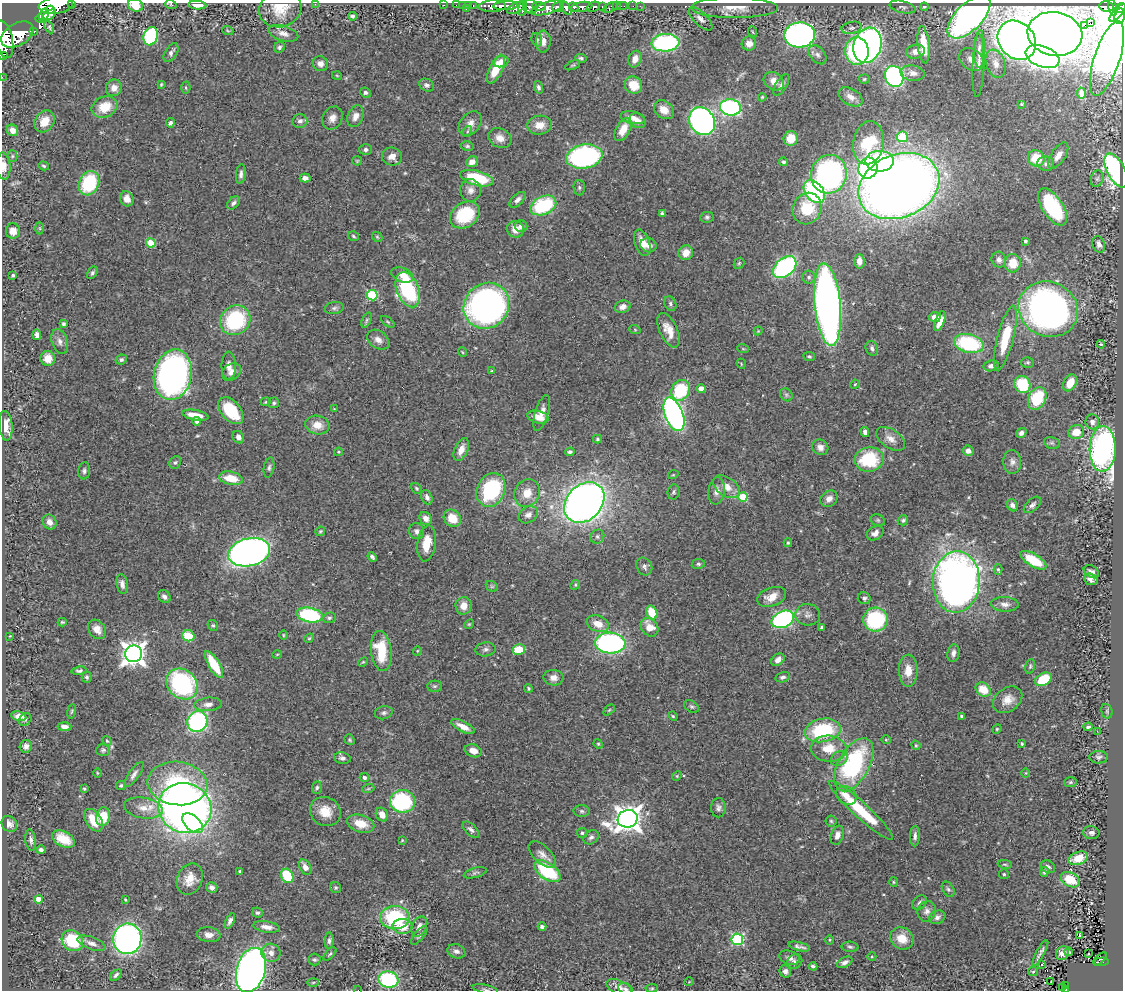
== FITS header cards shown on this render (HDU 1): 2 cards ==
NAXIS1  =                 1121
NAXIS2  =                  988

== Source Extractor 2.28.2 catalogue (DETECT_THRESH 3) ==
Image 1121 x 988 px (HDU 1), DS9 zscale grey, 1 PNG px = 1 image px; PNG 1125 x 992 px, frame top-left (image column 1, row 988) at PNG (2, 3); each listed source drawn as its Kron ellipse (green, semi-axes under 4 px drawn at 4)
Background 0.629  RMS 0.031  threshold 0.0915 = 3 sigma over >= 5 px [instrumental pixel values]
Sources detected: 477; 2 with non-positive FLUX_AUTO (blend fragments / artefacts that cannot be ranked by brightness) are neither listed nor drawn; the other 475 listed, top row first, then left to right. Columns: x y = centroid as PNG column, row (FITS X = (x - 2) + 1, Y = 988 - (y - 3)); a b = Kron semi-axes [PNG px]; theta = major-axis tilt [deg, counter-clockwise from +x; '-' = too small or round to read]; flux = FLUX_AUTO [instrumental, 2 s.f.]
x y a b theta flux
71 4 3 2 - 35
315 4 2 2 - 5.2
56 5 17 8 8 1600
135 5 8 6 -19 33
171 5 6 3 -20 2
197 5 9 4 -4 14
444 5 2 2 - 6.5
456 5 2 2 - 5.7
462 5 2 2 - 7.4
473 5 3 2 - 18
469 6 4 3 - 30
492 6 14 5 2 710
505 6 12 4 3 780
530 6 7 6 - 340
539 6 7 3 -5 210
616 6 2 2 - 3.4
622 6 6 2 0 10
633 6 2 2 - 3.9
640 6 3 2 - 2.8
1107 6 7 5 -6 170
558 7 6 4 4 580
574 7 5 3 - 320
582 7 11 5 9 730
594 7 6 5 - 240
602 7 3 3 - 64
610 7 7 4 30 47
903 7 13 6 -13 6.9
924 7 4 3 - 2.4
516 8 10 5 27 400
523 8 8 3 79 270
547 8 16 6 17 680
566 8 8 4 -52 390
734 8 43 10 0 39
1113 8 8 4 -76 250
1121 8 6 4 26 400
280 9 21 18 20 42
466 9 3 3 - 33
50 10 4 3 - 340
1118 13 11 4 47 400
44 15 7 4 63 430
49 15 8 4 35 330
353 16 4 3 - 4.9
1120 16 8 5 80 370
969 17 27 13 45 650
40 19 4 3 - 180
700 19 15 6 -44 11
1090 23 2 2 - 1200
1084 26 4 3 - 30
49 27 6 4 -62 3.1
852 28 10 6 12 7
34 31 3 3 - 63
228 31 5 3 - 1.9
753 32 5 3 - 1.9
283 33 15 7 -17 13
17 34 17 11 31 3200
1055 34 27 22 -10 1800
800 35 15 12 4 810
151 36 9 7 71 240
4 39 19 8 -78 2700
537 40 7 5 -72 4
1017 40 21 17 -47 1000
543 42 11 7 87 12
665 43 14 8 4 270
749 44 7 7 - 16
867 45 18 14 71 910
923 45 19 6 -84 44
279 47 6 5 - 4.3
857 51 14 11 -85 230
915 51 9 7 16 13
979 51 17 5 -88 9.8
171 53 10 6 59 7.2
3 55 3 3 - 55
817 55 11 7 -48 9.2
1043 57 17 10 -21 720
581 58 6 4 -6 3.8
1107 58 39 12 72 700
635 59 8 6 68 17
972 60 13 10 -37 20
501 62 7 5 20 9.9
979 63 33 6 87 17
320 64 8 7 - 11
996 64 14 9 -71 18
573 65 8 4 26 3
496 69 16 6 64 51
913 73 12 7 -7 12
337 76 5 3 - 1.7
894 76 11 9 -67 480
2 77 3 2 - 5.9
864 79 5 4 - 2.8
774 81 11 8 -34 19
161 84 4 3 - 2.5
426 85 8 6 -29 6
633 85 9 8 - 44
781 85 12 5 59 7.8
538 87 6 4 -73 5.2
114 88 8 8 - 15
186 88 6 4 -88 3
365 92 5 5 - 4.5
1081 93 5 3 - 5.3
762 97 4 3 - 2.2
850 97 13 8 -31 16
1021 104 4 3 - 2
105 107 13 10 23 47
730 107 10 8 -7 350
664 110 11 8 -39 24
355 116 11 7 68 15
332 118 12 9 57 13
633 118 12 6 -11 13
45 121 12 9 54 32
300 121 7 7 - 7.5
637 121 8 7 - 14
702 121 14 12 -59 890
170 123 5 4 - 4.5
470 123 14 9 50 14
539 125 12 9 6 24
623 129 13 7 60 32
12 130 6 5 - 14
468 131 5 3 - 2.2
902 137 5 5 - 140
500 138 12 9 -27 18
791 138 7 7 - 27
868 143 22 15 81 100
467 146 6 5 - 3.7
366 149 6 5 - 5.9
12 156 5 5 - 3.4
392 156 10 9 - 15
584 156 18 12 10 380
1058 156 15 7 57 18
1036 158 8 8 - 55
357 161 5 4 - 2.1
879 161 14 10 0 140
472 162 6 5 - 15
783 162 4 4 - 3.4
1046 164 8 7 - 8.3
4 166 13 7 -86 17
44 166 5 4 - 3.1
868 168 10 9 - 300
1116 170 18 9 -63 610
241 174 10 5 83 6.9
829 174 19 18 - 540
305 178 5 4 - 9.3
477 178 17 7 -14 120
1097 179 8 6 74 6
89 183 12 10 67 130
899 186 42 31 22 3100
579 188 8 6 -88 4.3
470 190 11 10 - 14
814 191 13 9 -51 270
127 199 7 6 - 17
517 200 10 5 45 7.8
233 203 7 5 43 6
543 205 14 9 25 150
1052 207 21 10 -56 180
807 209 16 14 68 69
662 214 4 3 - 4.3
465 215 16 12 33 110
707 217 7 5 11 4.1
521 226 6 6 - 7.7
40 228 6 4 -88 3
515 229 8 8 - 22
13 231 7 7 - 20
353 236 6 4 -35 3.2
377 237 6 4 -45 2.9
1025 241 3 3 - 4.8
151 243 5 4 - 66
642 243 13 7 -71 24
1099 244 8 6 -71 9.8
648 245 8 7 - 12
686 253 7 7 - 22
999 260 8 7 - 8
859 261 7 5 -89 15
739 263 6 5 - 2.9
1013 263 9 8 - 34
785 267 13 9 40 300
92 273 7 4 59 4.4
13 275 3 3 - 4
402 275 11 7 -20 21
809 277 6 6 - 5.2
408 290 18 11 -69 210
372 295 5 5 - 150
670 303 7 5 -64 5.2
828 304 41 13 -84 1700
486 306 24 22 47 810
623 307 8 6 17 10
334 308 9 6 11 6
1048 309 30 27 -26 810
935 317 6 5 - 14
235 320 16 14 39 180
367 320 8 4 68 4
940 321 10 4 71 22
388 322 8 4 -36 2.7
63 324 4 4 - 3.7
635 330 6 3 -20 2.1
668 330 18 9 -65 27
758 331 4 4 - 2
37 335 5 4 - 10
1005 338 33 8 76 73
378 340 12 8 -34 14
60 342 13 8 -72 11
969 343 15 9 -13 170
1101 344 4 3 - 2
872 348 7 6 - 6.5
743 349 6 3 -19 2.3
462 352 5 3 - 1.8
809 356 6 4 -10 3.4
48 358 7 7 - 23
121 360 6 5 - 4.6
1028 362 6 5 - 3.6
741 364 5 4 - 2.1
229 366 14 7 -90 13
991 366 7 5 8 8.9
491 371 3 3 - 2
231 372 10 7 36 13
173 375 25 19 77 770
1070 383 9 6 61 28
855 384 5 3 - 2.1
1022 384 9 7 -62 92
701 389 4 4 - 25
681 390 11 9 63 120
786 395 7 5 -47 4.4
1037 398 12 8 63 87
266 402 5 4 - 2.6
274 403 5 5 - 3.4
334 409 3 3 - 1.6
231 411 16 9 -49 89
542 413 19 6 73 16
674 414 17 9 -69 640
195 415 13 5 -11 31
538 417 11 6 -14 21
197 421 4 4 - 5.7
1092 422 7 7 - 7.3
317 425 12 9 -9 22
6 426 15 6 -86 25
865 432 5 4 - 7.5
1076 432 8 7 - 27
1021 433 5 4 - 7.6
238 437 6 5 - 9.6
597 439 4 3 - 2.8
891 439 16 9 -34 17
1052 443 8 6 -12 4.8
820 447 8 7 - 11
1103 449 23 13 89 690
461 450 12 6 65 17
968 451 5 5 - 11
338 452 4 4 - 2.1
570 452 5 3 - 4.3
869 459 15 12 8 110
1012 462 12 9 -88 11
175 463 7 5 54 4
269 468 10 5 80 5.4
84 471 8 6 82 5.8
673 475 5 3 - 1.7
231 478 12 6 -11 43
727 487 15 9 -33 23
417 488 6 4 -51 3.1
491 490 17 13 64 190
717 491 13 8 82 14
673 492 7 6 - 4.4
527 493 14 12 63 30
427 497 8 5 -66 8.5
743 497 5 4 - 75
829 499 9 7 40 14
584 503 23 17 46 1600
1012 505 6 5 - 8.1
1032 505 10 6 43 7.7
528 515 10 8 32 11
426 518 7 5 -55 15
452 518 9 8 - 38
878 520 7 5 -21 4
903 520 5 5 - 3.7
49 522 8 6 -58 11
320 531 5 4 - 2.5
417 531 8 7 - 8
875 533 9 6 32 11
597 537 7 6 - 5.4
427 543 18 9 82 40
788 543 4 4 - 2.8
249 552 21 14 13 1100
372 557 5 3 - 4.8
1033 560 14 6 -31 74
698 564 7 5 11 3.8
644 567 9 7 -60 6.6
998 569 5 4 - 3.8
1091 572 8 5 -32 7.9
1091 579 7 5 -21 8.6
956 582 30 23 86 1400
122 584 10 5 -80 9.4
575 585 5 4 - 2.4
492 586 6 5 - 3.3
164 597 7 5 -44 7.7
772 597 15 9 19 25
864 598 6 6 - 5.7
1005 604 14 7 -2 12
464 606 9 8 - 23
652 612 7 5 -66 55
310 615 13 7 -11 180
808 615 12 10 -5 12
329 618 7 5 14 3.9
783 619 12 8 25 400
875 620 12 12 - 170
62 622 4 3 - 2.8
469 624 5 4 - 2.2
598 624 11 8 -20 26
213 625 6 5 - 3.4
649 627 10 8 -51 30
822 627 4 3 - 4.1
97 629 10 8 -52 17
283 635 5 3 - 1.9
10 636 3 2 - 1.3
188 636 6 5 - 54
309 638 5 4 - 2.5
610 643 15 10 -3 450
485 649 10 7 7 7.6
519 649 6 5 - 56
381 651 20 10 -83 82
417 651 4 3 - 1.6
953 653 9 6 79 8.3
133 654 8 8 - 1800
277 654 4 3 - 1.6
778 660 7 5 39 11
363 662 5 3 - 2.2
214 664 15 5 -59 64
1030 666 7 4 75 3.4
79 671 7 4 7 4.3
908 671 16 9 -90 28
87 677 5 5 - 4.2
783 677 7 5 14 5.7
553 678 10 8 -3 14
1043 679 9 6 31 76
182 684 17 14 -41 310
435 686 7 5 1 4.1
529 688 4 3 - 2.7
983 689 8 6 -35 40
1008 700 16 11 35 22
208 704 14 6 6 12
692 707 8 5 -37 4
609 710 6 4 45 2.9
71 711 7 3 80 2.4
1107 711 7 5 -71 3.6
384 713 9 6 12 5.8
19 716 8 4 -10 12
673 716 5 4 - 2.5
961 716 3 3 - 2.5
25 720 7 5 41 3.7
197 721 10 9 - 310
64 726 7 3 -3 7.1
463 727 13 5 -27 21
1088 727 4 3 - 3.7
997 729 5 4 - 2.4
823 730 18 11 10 150
1097 731 3 2 - 2.9
350 740 6 4 -54 3
886 740 4 4 - 2.4
107 741 5 4 - 2.6
598 744 5 4 - 2.4
1022 744 4 3 - 2.8
916 745 5 4 - 2.5
26 746 6 6 - 8
829 749 18 13 -4 45
103 750 7 6 - 4.2
473 751 9 6 -21 16
1099 757 9 6 2 6.2
342 758 8 5 -10 7.5
839 759 9 7 33 8.2
854 765 29 15 61 270
97 773 5 3 - 1.8
1026 773 4 3 - 1.6
134 774 15 5 56 8.5
677 776 5 4 - 2.3
364 778 5 4 - 5.6
1071 782 6 5 - 3.2
178 783 30 21 -8 180
121 785 5 4 - 4
317 788 6 5 - 3.9
84 789 4 3 - 2.2
368 789 6 4 19 2.9
846 795 11 8 -33 15
402 801 12 11 - 200
143 808 19 10 -10 28
185 808 27 24 -23 1700
718 808 9 7 88 7.5
861 810 43 7 -43 120
582 811 8 6 -3 4.8
325 812 16 14 -33 38
382 815 7 5 -62 19
103 817 9 6 79 57
628 819 10 8 19 2300
94 820 12 7 -57 36
831 821 5 5 - 3
193 823 12 7 -43 90
9 824 9 7 -51 9.8
361 824 14 8 -17 37
471 830 10 5 -44 6.7
582 833 5 5 - 3.5
1091 833 8 6 -10 7.5
837 835 10 6 71 13
915 836 10 5 86 7.3
591 837 8 6 40 7.2
63 839 12 7 -28 39
31 840 10 5 -82 7
402 840 3 3 - 1.7
41 850 4 3 - 5.2
542 854 17 8 -43 15
1078 858 10 6 20 34
1005 864 7 3 -9 3
305 867 8 5 -60 14
1048 867 7 6 - 5.7
547 871 15 8 -35 130
240 872 4 3 - 4.2
1044 872 5 4 - 3.9
475 873 12 5 15 4.9
1004 874 5 5 - 3.1
287 876 7 6 - 82
190 879 16 12 66 29
1070 880 10 7 -29 54
894 882 5 4 - 2.4
212 888 6 5 - 7.3
336 888 6 5 - 3
948 889 8 5 -59 5
38 899 4 4 - 19
125 900 3 2 - 2.1
919 903 8 6 46 5.6
927 911 10 9 - 11
257 913 5 5 - 4.4
937 917 8 6 24 7.6
395 918 15 11 -1 170
230 921 8 4 65 6.8
402 926 10 7 -5 35
266 927 13 5 -8 14
419 927 10 7 65 15
542 927 4 3 - 5.5
209 935 12 7 -7 15
419 935 11 5 49 5.7
1079 935 3 3 - 42
902 938 12 10 -35 34
127 939 15 14 - 770
737 939 6 6 - 240
830 940 5 3 - 1.9
72 941 11 10 - 100
329 941 8 4 86 5.3
91 943 15 6 -20 11
799 947 11 3 -14 6.4
850 947 8 5 -3 4.6
456 951 9 7 -20 8.9
1069 952 4 3 - 4.4
271 953 9 9 - 12
1040 953 14 3 62 7.2
1062 953 7 6 - 11
330 954 8 3 46 2.9
1088 954 3 2 - 2.7
872 956 4 3 - 2
789 958 10 7 -20 10
1100 959 8 3 44 45
314 960 6 6 - 3.9
795 961 8 7 - 5.4
845 962 8 5 27 8.2
1101 962 7 3 4 78
1042 964 3 3 - 38
813 966 4 3 - 3.6
251 970 23 14 74 1300
785 971 6 5 - 7.4
1033 972 5 4 - 2.8
116 975 6 4 45 4.6
388 979 10 8 -11 180
313 982 6 4 3 2.5
689 982 4 3 - 1.5
1051 982 2 2 - 2.8
1066 985 3 2 - 13
619 987 13 7 -23 12
652 988 6 4 5 2.9
1062 988 4 3 - 26
485 989 13 4 -12 4.6
625 989 8 5 -23 4.2
1065 989 3 3 - 20
358 990 2 2 - 34
At the frame edge (FLAGS 8, measured only in part): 14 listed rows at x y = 71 4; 315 4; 56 5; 135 5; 197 5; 1121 8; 4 39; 3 55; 2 77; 4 166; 485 989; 625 989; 1065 989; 358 990
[2 non-positive-flux detections neither listed nor drawn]